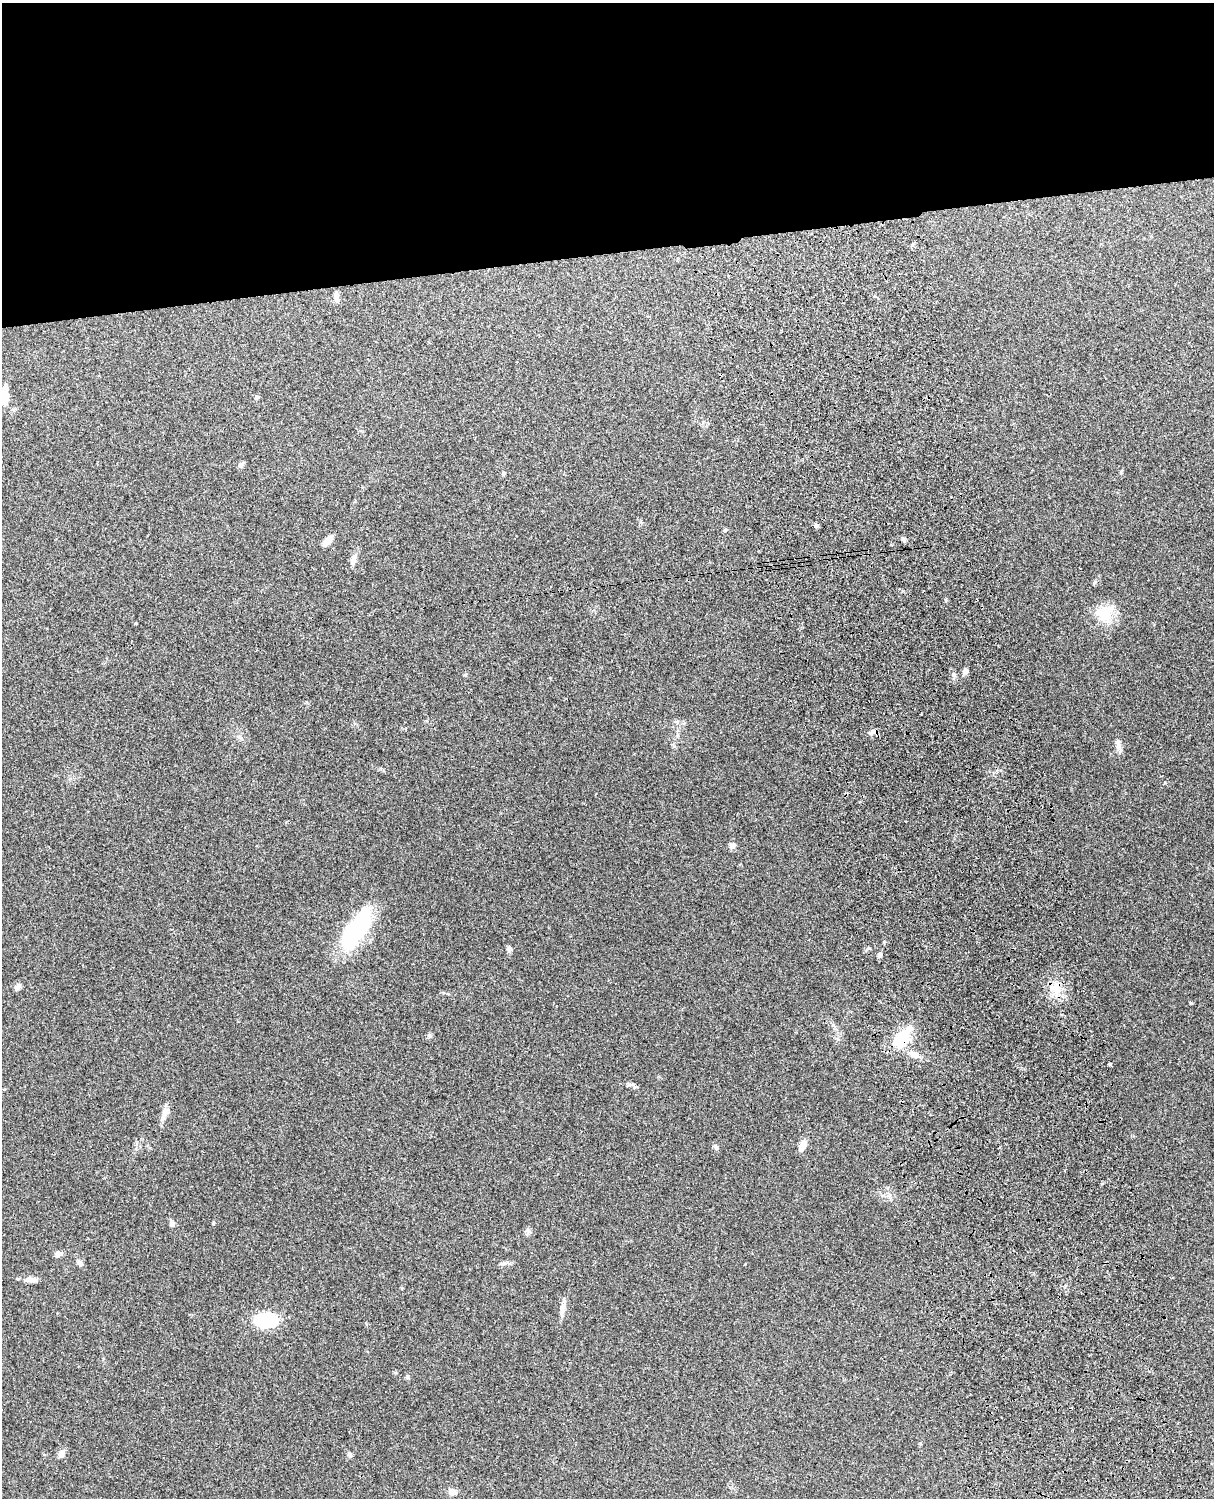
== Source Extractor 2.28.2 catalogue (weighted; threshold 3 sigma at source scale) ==
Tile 2 of 4 x 3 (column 2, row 1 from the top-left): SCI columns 1331-2542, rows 3155-4650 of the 5088 x 4927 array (HDU 1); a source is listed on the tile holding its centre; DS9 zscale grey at full resolution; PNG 1216 x 1500 px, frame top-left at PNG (2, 3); no overlay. Shown black and unused: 17% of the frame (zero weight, under 3 of 4 exposures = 6% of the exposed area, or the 3 px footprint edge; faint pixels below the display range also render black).
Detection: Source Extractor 2.28.2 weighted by HDU 2 'WHT'; one run over the whole footprint, this tile lists its part. Background 0.211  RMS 0.0082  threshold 0.037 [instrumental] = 3 sigma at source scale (4.5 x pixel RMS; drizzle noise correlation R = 1.50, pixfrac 1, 0.05/0.05 arcsec/px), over >= 5 px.
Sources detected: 42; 1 inside a brighter object's white glare — not listed; the other 41 listed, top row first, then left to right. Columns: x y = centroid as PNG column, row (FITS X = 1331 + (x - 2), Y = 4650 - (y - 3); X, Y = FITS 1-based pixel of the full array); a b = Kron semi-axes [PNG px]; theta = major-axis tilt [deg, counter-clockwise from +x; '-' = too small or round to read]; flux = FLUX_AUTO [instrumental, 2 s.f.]
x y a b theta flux
336 297 12 6 -86 4.4
4 396 20 9 -85 14
256 397 5 5 - 1.6
241 465 7 6 - 2.5
816 525 4 4 - 2.3
725 530 5 4 - 1.1
327 540 12 6 47 7.2
904 540 6 5 - 1.4
353 560 15 7 78 4.4
1094 583 6 4 71 1.1
946 600 5 4 - 0.97
1106 613 27 17 -89 19
965 671 7 6 - 3.2
954 675 6 5 - 1.7
872 732 12 5 25 2.9
1119 747 19 6 -72 4
732 846 8 7 - 3.4
355 930 52 20 58 73
508 949 7 6 - 2.1
880 954 6 6 - 1.6
17 987 9 6 60 2.6
1055 989 19 14 -84 14
429 1036 6 5 - 1.4
901 1039 17 12 54 32
914 1054 15 8 -22 6.5
1110 1064 3 3 - 0.98
165 1113 18 7 68 5.8
715 1146 7 5 -46 1.8
802 1146 12 7 58 6.6
213 1223 6 3 72 0.72
172 1224 8 6 64 2.2
528 1231 11 4 -54 1.9
59 1254 10 6 10 2.9
80 1263 9 6 -63 2.7
504 1263 7 4 1 1.9
31 1280 18 6 -6 4.6
562 1308 15 6 75 4.7
266 1320 19 12 2 48
62 1453 10 7 54 3.7
350 1455 7 5 -60 1.5
452 1492 11 7 -24 4.5
Overlapping masked pixels (flux is a lower limit): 1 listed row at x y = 901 1039
Isophote crosses this tile's border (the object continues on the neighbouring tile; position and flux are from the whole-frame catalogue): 1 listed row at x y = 4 396
Unlisted compact peaks at least as high as the median listed source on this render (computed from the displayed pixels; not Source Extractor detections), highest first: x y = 1191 1003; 1165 782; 1121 472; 465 675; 833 1025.